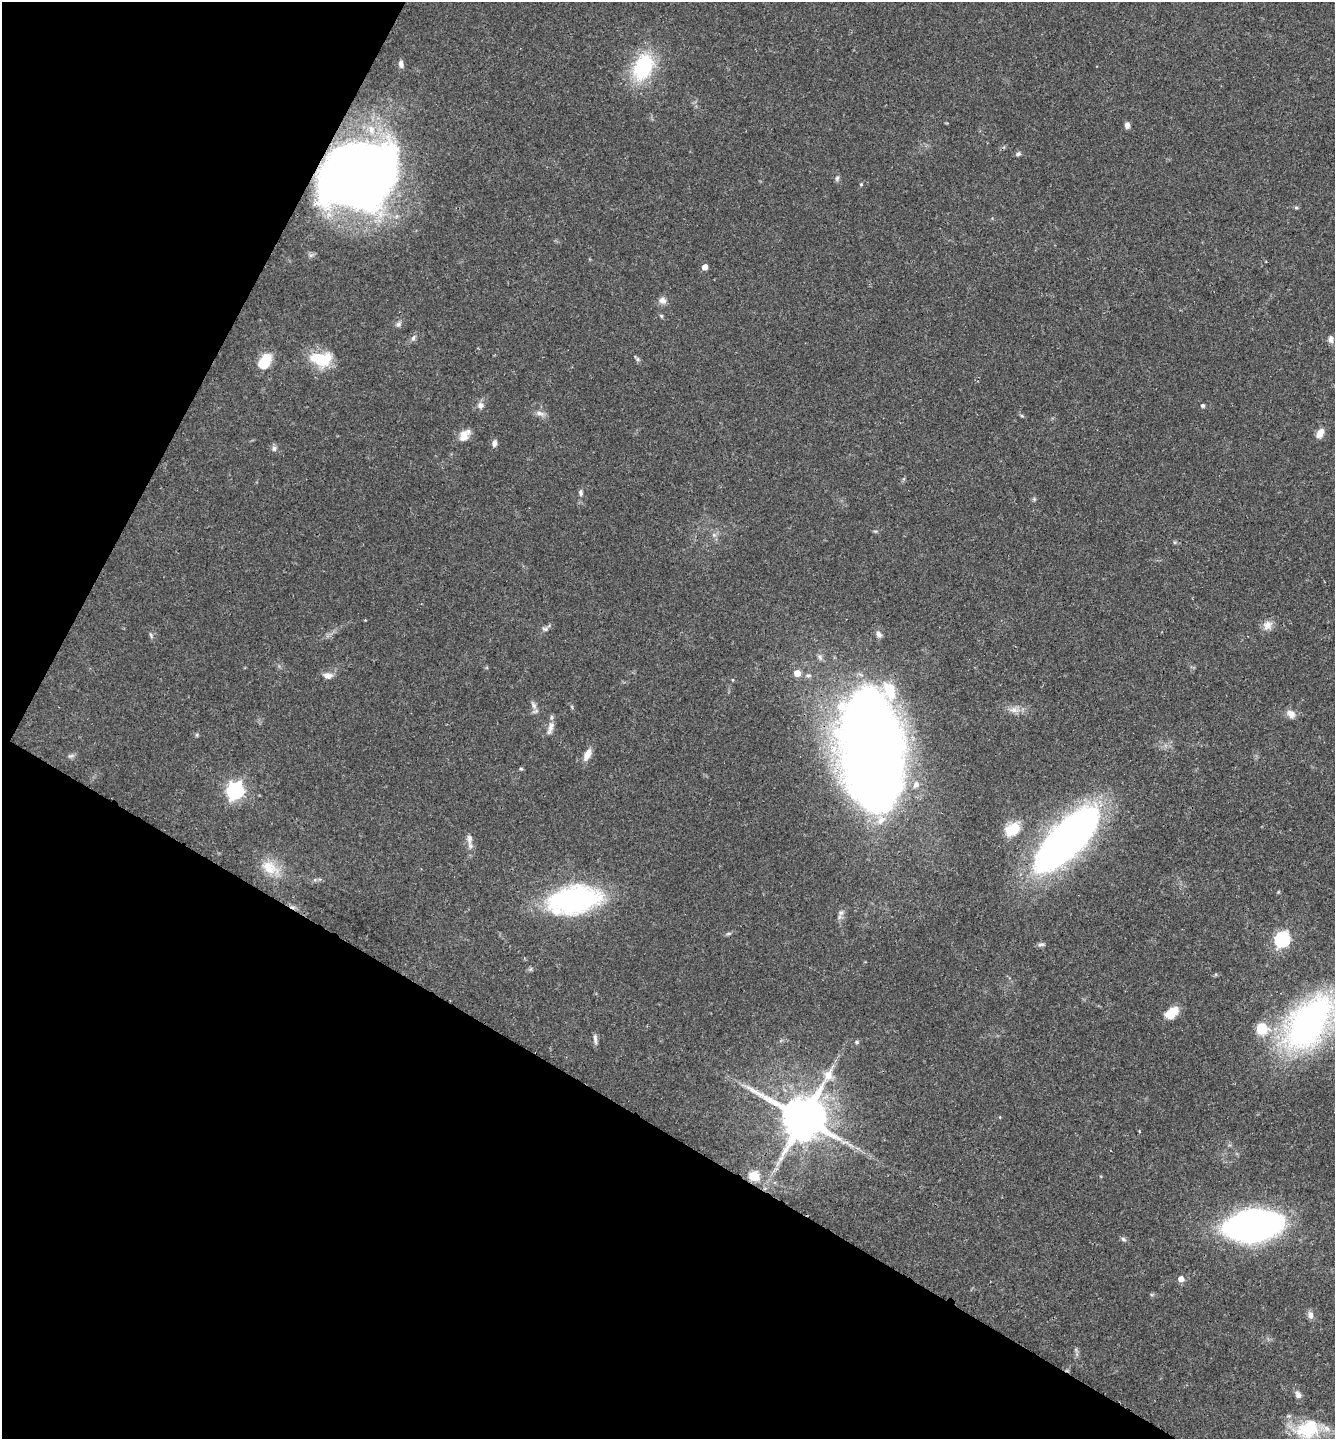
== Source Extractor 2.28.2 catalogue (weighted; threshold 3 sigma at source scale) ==
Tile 9 of 4 x 4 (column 1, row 3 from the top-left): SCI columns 154-1486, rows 1444-2880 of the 5772 x 5764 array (HDU 1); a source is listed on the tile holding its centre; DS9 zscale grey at full resolution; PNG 1337 x 1441 px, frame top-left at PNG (2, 2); no overlay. Shown black and unused: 30% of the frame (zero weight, under 3 of 4 exposures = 1% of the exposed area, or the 3 px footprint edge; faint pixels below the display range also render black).
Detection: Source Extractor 2.28.2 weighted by HDU 2 'WHT'; one run over the whole footprint, this tile lists its part. Background 0.0626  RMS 0.0045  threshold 0.0201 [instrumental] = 3 sigma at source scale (4.5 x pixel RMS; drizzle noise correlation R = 1.50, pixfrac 1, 0.05/0.05 arcsec/px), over >= 5 px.
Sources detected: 74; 2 inside a brighter object's white glare — not listed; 4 inside a brighter listed object's ellipse — not listed separately; the other 68 listed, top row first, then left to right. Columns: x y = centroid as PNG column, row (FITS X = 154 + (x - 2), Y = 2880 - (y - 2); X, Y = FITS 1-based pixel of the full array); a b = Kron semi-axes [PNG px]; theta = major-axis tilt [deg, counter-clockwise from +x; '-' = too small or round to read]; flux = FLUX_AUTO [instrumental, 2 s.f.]
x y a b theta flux
401 64 11 7 -79 1.9
643 67 35 23 67 31
1127 125 7 6 - 1.8
1018 154 7 5 28 0.99
360 176 72 58 19 400
837 178 7 6 - 1
861 184 4 4 - 0.45
1296 208 6 4 -1 0.58
705 267 5 4 - 3.8
662 300 11 8 -33 2.3
661 316 6 4 -46 0.59
398 324 8 6 51 1.2
413 338 8 5 73 1.3
1331 339 9 6 -86 1.8
266 358 14 12 38 7.4
321 359 25 16 -3 18
637 359 8 4 -44 0.89
480 405 9 8 - 2.1
1203 406 5 4 - 0.86
539 413 12 6 -10 2
1022 416 6 4 -19 0.58
1320 433 11 7 59 3.8
464 435 17 10 54 4.7
494 443 9 6 82 1.7
274 448 7 6 - 1.3
581 493 9 6 -81 1.3
1034 499 5 5 - 0.62
1267 625 13 12 - 3.4
545 629 8 6 -15 1.1
879 634 8 6 -49 1.7
151 635 7 4 -67 0.85
797 673 5 5 - 5.9
808 675 8 5 -4 1
328 676 12 8 -12 2.6
534 705 12 6 -63 2
1014 710 11 8 -9 2.9
1291 714 12 8 -49 3.1
550 728 21 7 71 3
197 735 6 4 -72 0.55
587 754 15 7 65 3.9
71 756 8 5 18 1.1
875 759 101 50 -82 660
521 769 5 3 - 0.54
235 791 7 7 - 160
1012 829 20 13 37 9.6
469 839 15 7 -87 2.5
1066 840 62 24 45 280
270 868 27 16 -32 10
1278 892 5 4 - 0.45
573 900 45 23 9 100
841 913 7 6 - 1.4
728 934 6 4 19 0.73
1282 939 7 6 - 94
1041 944 8 5 8 1.2
1172 1012 14 8 39 10
1309 1023 47 25 51 200
1262 1029 13 12 - 11
595 1039 16 4 -82 1.5
857 1042 5 4 - 0.72
803 1118 13 13 - 2100
1139 1131 4 3 - 0.35
754 1176 5 5 - 27
1252 1226 44 21 7 250
1123 1239 7 5 -37 0.95
1181 1279 5 5 - 3.7
1310 1315 10 8 -70 2
1298 1394 9 7 -69 2.2
1308 1429 28 21 22 22
Overlapping masked pixels (flux is a lower limit): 3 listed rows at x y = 360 176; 875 759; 803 1118
Isophote crosses this tile's border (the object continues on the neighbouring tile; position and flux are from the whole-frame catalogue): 1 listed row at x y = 1309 1023